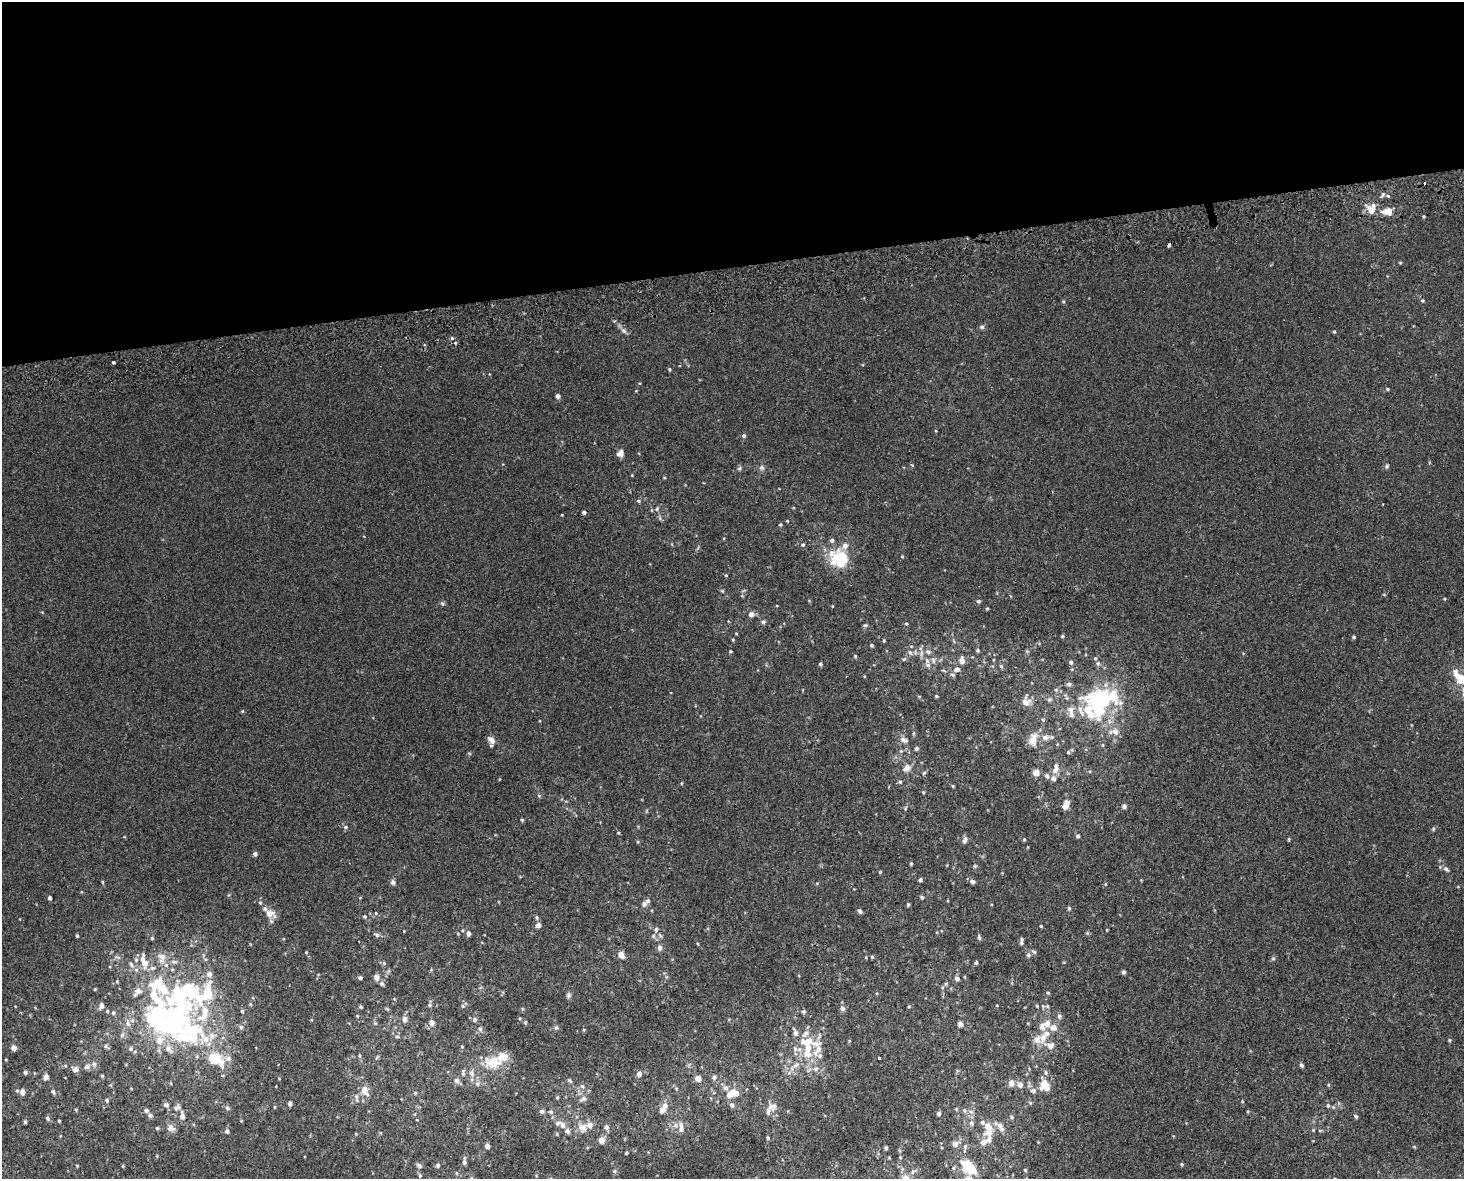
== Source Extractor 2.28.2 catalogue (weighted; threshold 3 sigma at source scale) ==
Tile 2 of 3 x 4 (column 2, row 1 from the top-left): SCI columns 1483-2944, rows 3572-4748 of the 4470 x 4790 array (HDU 1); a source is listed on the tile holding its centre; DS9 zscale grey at full resolution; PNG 1466 x 1181 px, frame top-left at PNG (2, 2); no overlay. Shown black and unused: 23% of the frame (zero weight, under 2 of 3 exposures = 2% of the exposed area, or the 3 px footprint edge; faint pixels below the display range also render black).
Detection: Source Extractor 2.28.2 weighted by HDU 2 'WHT'; one run over the whole footprint, this tile lists its part. Background 0.00318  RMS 0.0056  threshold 0.0251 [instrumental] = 3 sigma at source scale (4.5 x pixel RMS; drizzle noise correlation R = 1.50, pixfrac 1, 0.0396/0.0396 arcsec/px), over >= 5 px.
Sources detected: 318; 7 inside a brighter object's white glare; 2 cosmic-ray / hot-pixel residue — not listed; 51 inside a brighter listed object's ellipse — not listed separately; the other 258 listed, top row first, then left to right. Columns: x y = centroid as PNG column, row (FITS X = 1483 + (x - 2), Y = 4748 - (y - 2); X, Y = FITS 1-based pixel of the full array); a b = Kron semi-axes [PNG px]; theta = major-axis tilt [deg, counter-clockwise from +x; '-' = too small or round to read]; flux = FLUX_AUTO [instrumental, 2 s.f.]
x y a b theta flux
1388 196 5 4 - 0.76
1371 210 10 8 -60 6.1
1388 211 7 6 - 5.7
1169 245 3 3 - 3.8
1400 263 5 3 - 0.5
1422 301 5 5 - 0.79
1063 302 5 3 - 0.54
982 327 6 6 - 1.1
624 331 8 6 -56 1.7
1334 332 4 4 - 0.55
452 338 4 4 - 0.67
113 362 4 3 - 5
669 369 4 4 - 0.67
1387 389 5 3 - 0.48
558 396 4 4 - 2
743 436 5 5 - 1
620 453 9 7 62 2.7
1387 466 6 5 - 1.1
739 468 6 5 - 0.98
762 468 6 6 - 1.4
639 501 5 5 - 0.75
657 509 6 4 88 0.75
584 512 4 4 - 1.2
780 525 4 3 - 0.58
832 540 5 5 - 1.2
803 545 5 4 - 0.72
902 556 5 3 - 0.44
839 558 18 15 -17 25
726 575 4 3 - 0.43
722 591 6 4 -2 0.55
978 601 6 4 -14 0.86
442 603 6 4 -20 0.79
987 608 5 3 - 0.52
751 614 5 5 - 2.4
763 622 5 5 - 0.91
906 624 5 3 - 0.6
865 625 6 4 -17 0.69
1062 636 4 4 - 0.65
1354 637 5 4 - 0.77
733 640 4 4 - 0.51
884 641 4 4 - 0.58
872 645 5 4 - 0.65
978 650 5 4 - 0.71
730 651 4 3 - 0.58
910 652 8 5 -62 1.4
928 652 7 6 - 1.4
855 656 4 4 - 0.67
904 659 6 4 43 0.87
933 660 10 5 -80 1.7
962 660 10 6 -88 2.6
1071 662 5 5 - 1.1
1098 663 6 5 - 1.4
820 664 4 4 - 0.94
928 665 6 6 - 1.5
1001 666 5 5 - 0.79
957 669 7 5 4 2.1
1461 679 15 12 -65 9.1
936 696 4 3 - 0.65
1101 697 28 15 -7 47
1049 699 6 6 - 1.2
1026 702 13 11 -88 4.6
242 711 5 3 - 0.5
1089 711 51 24 -70 35
1043 720 6 5 - 0.83
914 733 6 3 71 0.62
1045 737 11 7 3 3.6
491 740 11 7 -56 3.2
904 740 11 7 -22 2.3
1033 740 21 11 80 6.4
916 748 4 4 - 1.3
907 768 12 8 40 3.3
1055 770 9 7 51 2.7
924 773 6 4 46 0.81
1036 773 5 5 - 6.7
1047 776 6 5 - 1.6
900 782 5 5 - 0.76
953 786 4 4 - 0.53
923 792 4 3 - 0.51
1064 806 7 6 - 2.4
1124 806 5 5 - 1.3
522 820 4 3 - 0.79
345 827 6 5 - 1
1433 829 6 3 73 0.68
618 833 4 4 - 0.56
1078 836 4 4 - 0.94
1024 839 5 3 - 0.55
1289 839 5 3 - 0.57
965 840 8 5 63 2.2
255 854 5 4 - 1.4
911 863 4 4 - 0.58
975 866 5 4 - 0.65
1446 869 7 5 -37 1.3
880 872 4 4 - 0.55
920 880 4 4 - 1
972 881 6 5 - 1.6
102 882 5 3 - 0.59
393 882 6 5 - 1.9
922 897 5 4 - 0.78
50 898 4 3 - 1.4
644 904 7 6 - 1.5
908 905 5 4 - 0.73
1069 908 6 4 77 0.8
860 911 5 4 - 1.3
270 913 15 10 -15 4.8
365 916 5 5 - 0.79
537 918 6 5 - 0.94
538 925 6 5 - 2.3
1041 926 4 3 - 0.47
468 933 6 5 - 2
77 935 4 3 - 0.73
377 935 7 6 - 1.2
653 935 7 5 88 1.2
979 937 6 4 -86 1.1
152 938 5 4 - 0.68
1021 943 6 5 - 0.93
660 948 7 5 -80 2
306 952 3 3 - 0.38
621 955 7 5 -52 4.6
1028 955 7 6 - 1.5
118 957 9 3 -21 0.8
872 957 4 4 - 0.6
162 958 15 10 -83 5
1273 958 5 5 - 0.79
174 961 8 4 -1 1.2
976 963 4 3 - 0.96
1123 972 4 4 - 1.4
209 974 7 6 - 2.7
376 977 7 6 - 2.6
360 978 4 4 - 1.4
957 979 6 5 - 1.5
382 984 6 5 - 1.3
95 989 4 3 - 0.48
1048 993 4 4 - 0.6
568 995 8 5 71 1.2
157 999 63 26 -61 58
250 1004 5 4 - 0.61
101 1005 7 5 81 2.3
430 1005 5 4 - 0.82
463 1006 5 4 - 0.65
909 1006 4 3 - 0.48
1037 1006 4 4 - 0.53
361 1007 5 4 - 0.72
843 1009 6 6 - 1.5
107 1011 5 4 - 0.55
242 1011 5 4 - 0.77
803 1012 5 4 - 1.2
113 1013 5 4 - 0.93
1059 1016 6 6 - 1.3
404 1019 7 5 88 2.1
475 1019 6 6 - 1.1
525 1022 5 4 - 0.77
375 1023 6 4 -42 0.78
432 1023 5 5 - 3.1
1047 1023 7 6 - 3.8
128 1024 9 6 -71 2
960 1024 6 5 - 1.9
241 1027 5 5 - 1.1
1053 1027 10 9 - 3.5
556 1028 6 5 - 1.1
480 1029 6 5 - 1.2
193 1031 47 37 -44 61
397 1037 5 3 - 0.62
1043 1038 13 9 68 5.3
1449 1040 4 4 - 0.59
809 1041 23 11 -21 9.1
105 1046 6 4 89 0.81
1050 1046 9 7 -8 3.9
14 1048 4 4 - 4.1
131 1049 6 4 -71 0.75
808 1053 13 11 -60 8
359 1056 6 3 -82 0.68
820 1056 7 5 2 1.3
503 1057 12 10 11 6.6
879 1058 3 3 - 1.8
493 1062 11 7 6 15
796 1065 12 5 33 2.6
1301 1065 4 4 - 1.3
87 1066 8 7 - 2.1
75 1069 8 7 - 2.3
816 1069 8 6 1 2.2
25 1072 5 4 - 1.2
463 1073 10 5 -90 1.1
472 1073 8 6 -76 2.3
639 1074 5 5 - 2.9
102 1076 5 4 - 0.63
46 1077 5 5 - 2.6
714 1077 7 5 76 1.2
698 1078 5 5 - 5.3
457 1081 8 7 - 1.6
570 1081 6 4 -20 0.72
1011 1083 6 5 - 4.1
477 1084 7 5 -48 1.3
1043 1084 15 9 65 6.4
1020 1085 6 6 - 2.8
582 1086 6 3 -19 0.79
726 1088 8 7 - 2.1
364 1090 9 6 -66 5.6
1033 1090 7 6 - 1.9
22 1092 6 5 - 3.4
53 1092 7 4 -56 1.3
415 1093 5 3 - 0.54
734 1093 9 8 - 5.5
557 1097 4 4 - 0.56
583 1099 9 5 25 1.6
107 1100 5 4 - 0.77
1242 1101 5 3 - 0.47
290 1104 4 4 - 1.8
166 1105 6 6 - 1.7
731 1105 6 5 - 1.7
1328 1105 6 5 - 0.93
665 1106 9 7 89 3.1
773 1106 15 10 17 4.6
177 1107 11 7 31 2.3
275 1107 5 3 - 0.48
227 1108 7 5 -34 1.2
76 1110 4 3 - 0.54
964 1110 5 5 - 0.97
146 1111 5 5 - 1.6
542 1111 5 5 - 1.3
551 1112 6 4 6 0.89
939 1113 4 4 - 1.6
150 1115 5 4 - 1.6
182 1116 8 5 -85 3.2
1356 1116 5 4 - 0.88
1012 1117 5 5 - 0.86
47 1118 6 5 - 1
59 1121 3 3 - 0.53
241 1121 4 3 - 0.45
25 1122 4 4 - 0.81
971 1123 7 6 - 1.6
563 1125 8 6 -62 2.4
681 1125 8 6 -87 2.1
1000 1125 9 6 -34 2.1
988 1126 22 11 -85 7.6
582 1127 9 8 - 4.9
606 1127 6 5 - 1.7
157 1128 5 4 - 0.8
171 1128 10 9 - 3
1320 1130 5 3 - 0.54
227 1131 5 5 - 1.8
567 1131 6 6 - 1.8
768 1138 5 4 - 0.68
601 1140 5 5 - 5.4
955 1144 7 6 - 2.6
487 1146 4 4 - 2.8
1414 1147 5 3 - 0.49
886 1148 3 3 - 1
626 1153 3 3 - 0.59
464 1162 7 5 -88 1.3
1182 1164 4 4 - 0.6
419 1165 7 5 -33 1.2
438 1165 5 4 - 1.2
77 1166 5 3 - 0.45
123 1166 5 3 - 0.45
968 1167 16 11 -39 20
1025 1170 4 4 - 0.58
614 1171 6 5 - 0.84
420 1175 5 4 - 0.82
Isophote crosses this tile's border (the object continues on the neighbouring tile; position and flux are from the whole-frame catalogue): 2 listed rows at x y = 1461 679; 968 1167